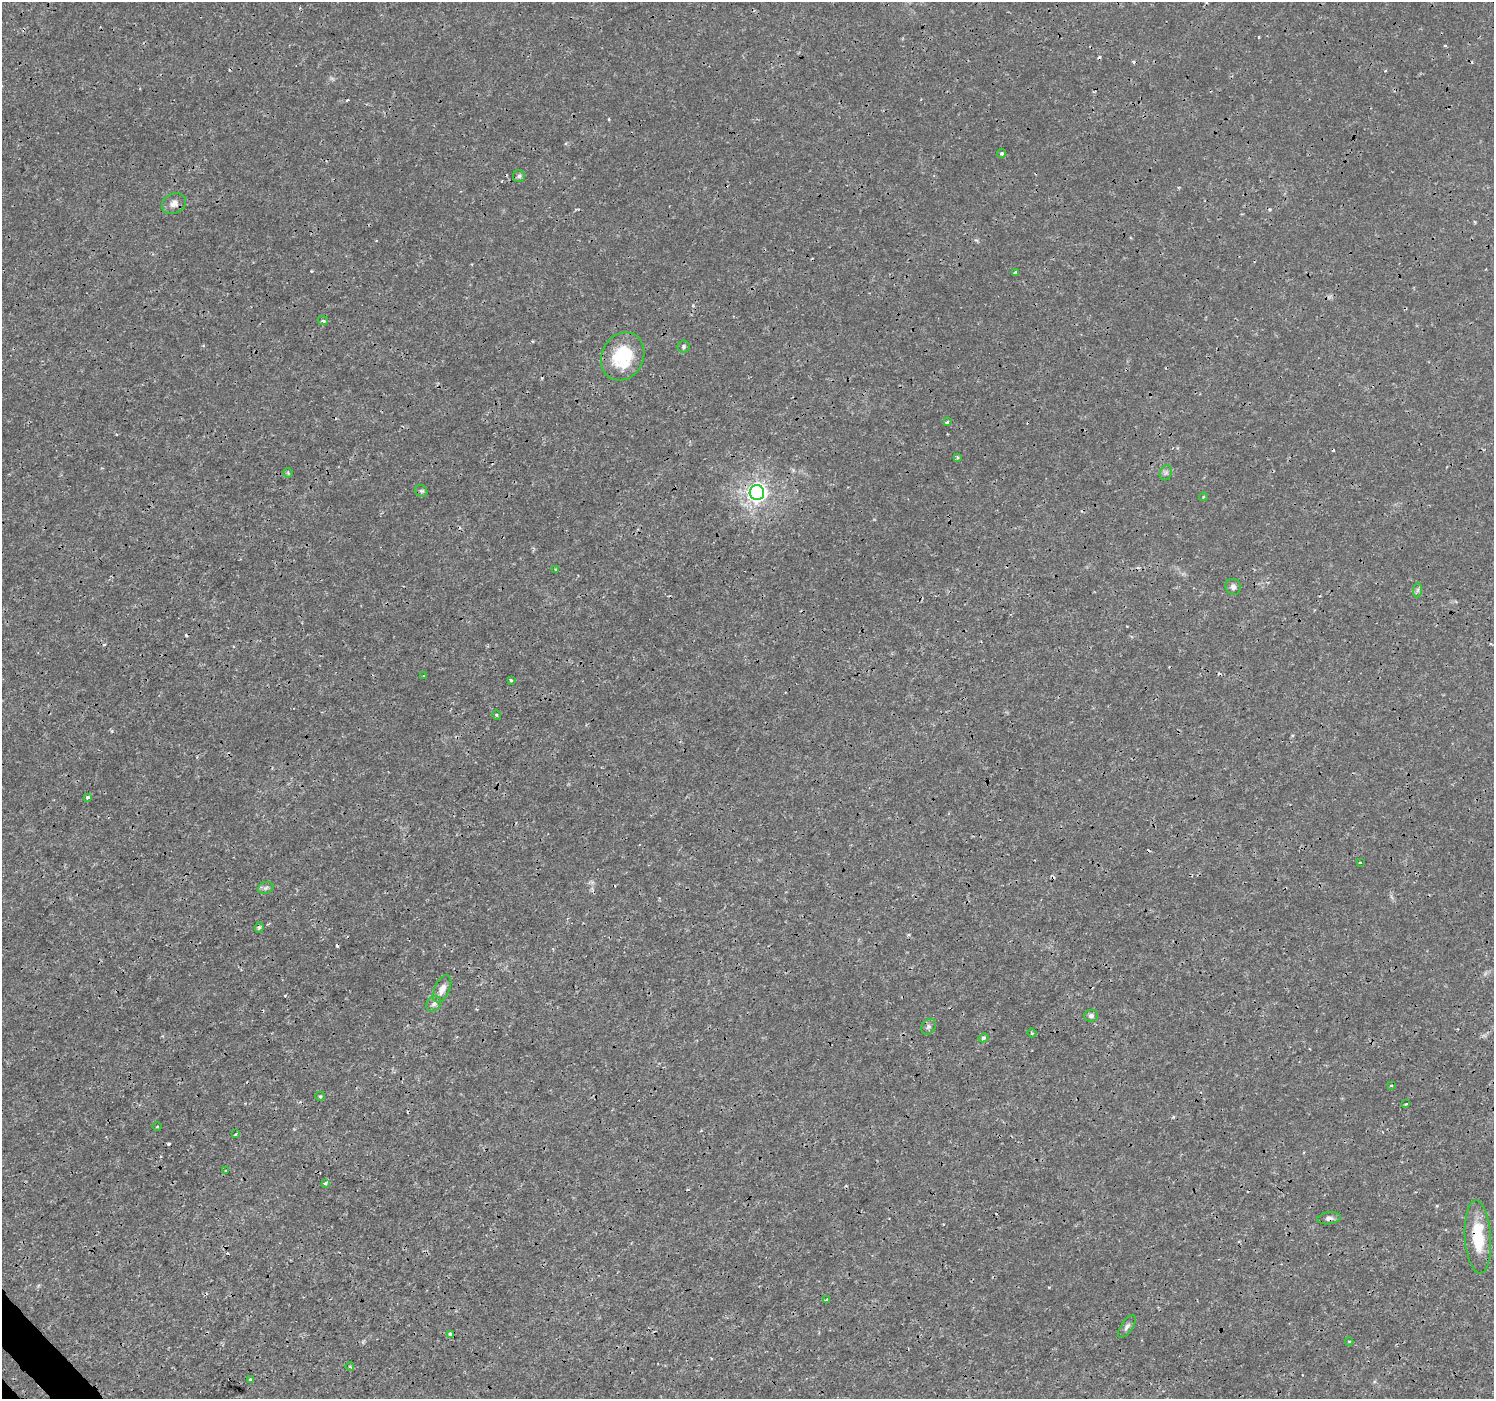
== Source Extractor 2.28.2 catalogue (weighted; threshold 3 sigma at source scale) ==
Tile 7 of 4 x 4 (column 3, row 2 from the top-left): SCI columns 3030-4521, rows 2981-4377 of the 6065 x 6025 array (HDU 1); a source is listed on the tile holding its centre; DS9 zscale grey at full resolution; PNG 1496 x 1401 px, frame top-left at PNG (2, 2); each listed source drawn as its Kron ellipse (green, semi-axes under 4 px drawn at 4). Shown black and unused: <1% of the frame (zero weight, under 3 of 4 exposures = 5% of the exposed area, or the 3 px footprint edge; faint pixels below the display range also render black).
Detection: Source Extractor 2.28.2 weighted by HDU 2 'WHT'; one run over the whole footprint, this tile lists its part. Background 0.00109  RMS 8.0e-04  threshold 0.0036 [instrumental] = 3 sigma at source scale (4.5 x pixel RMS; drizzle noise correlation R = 1.50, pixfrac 1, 0.0396/0.0396 arcsec/px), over >= 5 px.
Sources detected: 55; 10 cosmic-ray / hot-pixel residue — neither listed nor drawn; the other 45 listed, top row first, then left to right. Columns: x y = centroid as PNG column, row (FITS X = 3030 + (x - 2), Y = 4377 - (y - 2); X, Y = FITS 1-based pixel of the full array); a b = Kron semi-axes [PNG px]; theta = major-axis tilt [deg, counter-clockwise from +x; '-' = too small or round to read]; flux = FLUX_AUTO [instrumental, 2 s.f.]
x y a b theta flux
1002 153 4 4 - 0.19
519 176 6 6 - 0.19
174 204 12 10 30 0.54
1015 272 4 3 - 0.13
323 321 5 4 - 0.15
683 346 6 6 - 0.16
623 356 25 21 62 4.4
947 422 4 3 - 0.26
957 457 4 3 - 0.15
288 473 5 5 - 0.12
1166 473 8 6 68 0.21
421 491 6 5 - 0.17
757 493 7 7 - 46
1203 497 4 3 - 0.078
556 569 4 3 - 0.1
1233 587 8 7 - 0.3
1418 590 7 4 88 0.18
424 676 3 2 - 0.078
511 680 3 3 - 0.13
497 715 5 3 - 0.08
88 797 3 3 - 0.31
1360 862 3 2 - 0.063
266 888 8 6 21 0.22
259 927 5 4 - 0.17
442 989 14 7 65 0.61
434 1004 8 6 53 0.26
1091 1016 7 6 - 0.25
928 1027 8 6 53 0.23
1032 1033 4 4 - 0.094
983 1038 5 4 - 0.17
1391 1085 3 3 - 0.22
320 1096 5 4 - 0.098
1406 1104 4 3 - 0.089
157 1127 4 3 - 0.079
236 1134 4 3 - 0.11
226 1171 3 2 - 0.098
325 1183 4 4 - 0.15
1329 1218 12 6 8 0.29
1478 1237 36 13 -86 3.1
826 1300 4 3 - 0.16
1127 1327 13 5 56 0.27
451 1334 4 4 - 0.58
1349 1341 4 3 - 0.082
350 1367 4 3 - 0.078
250 1380 3 3 - 0.19
Overlapping masked pixels (flux is a lower limit): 2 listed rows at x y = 1329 1218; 1478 1237